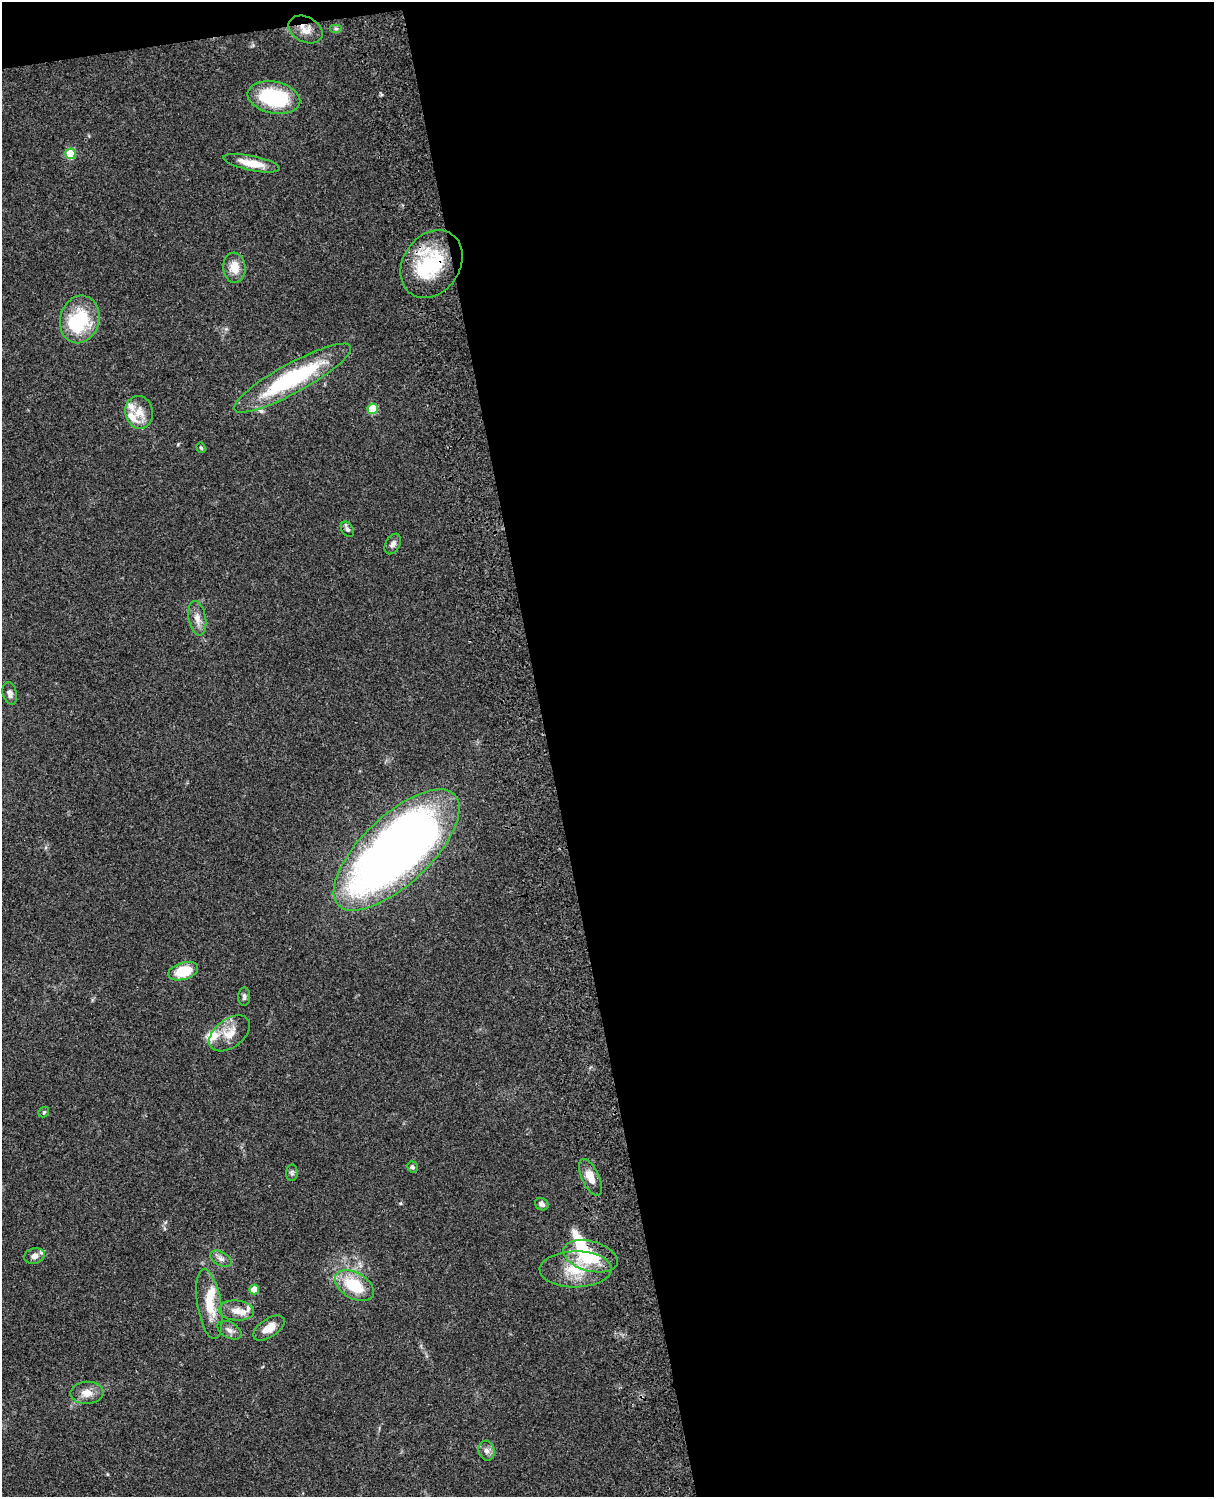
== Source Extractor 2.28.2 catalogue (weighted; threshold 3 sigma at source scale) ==
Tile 4 of 4 x 3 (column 4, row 1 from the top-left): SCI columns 3757-4968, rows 3268-4762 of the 5086 x 4926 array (HDU 1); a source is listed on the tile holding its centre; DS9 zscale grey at full resolution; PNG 1216 x 1499 px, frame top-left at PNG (2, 2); each listed source drawn as its Kron ellipse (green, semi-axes under 4 px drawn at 4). Shown black and unused: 56% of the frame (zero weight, under 3 of 4 exposures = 6% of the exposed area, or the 3 px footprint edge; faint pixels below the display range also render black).
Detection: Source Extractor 2.28.2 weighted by HDU 2 'WHT'; one run over the whole footprint, this tile lists its part. Background 0.0964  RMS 0.0063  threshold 0.0285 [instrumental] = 3 sigma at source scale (4.5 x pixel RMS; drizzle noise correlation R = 1.50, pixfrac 1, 0.05/0.05 arcsec/px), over >= 5 px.
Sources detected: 45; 2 inside a brighter object's white glare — neither listed nor drawn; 6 inside a brighter listed object's ellipse — not listed separately; the other 37 listed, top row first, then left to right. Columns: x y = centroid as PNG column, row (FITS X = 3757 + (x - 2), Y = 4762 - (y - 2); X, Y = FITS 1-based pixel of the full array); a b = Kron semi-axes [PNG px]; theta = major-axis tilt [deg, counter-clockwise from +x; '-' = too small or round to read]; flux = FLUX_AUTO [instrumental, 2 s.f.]
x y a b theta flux
336 29 6 4 0 1.1
306 30 18 12 -27 7
274 98 27 16 -11 46
70 154 5 5 - 26
252 163 29 7 -12 11
431 264 36 28 56 43
234 268 15 11 -85 9.4
80 319 24 19 75 38
292 378 66 14 29 67
373 409 5 5 - 22
139 412 16 14 -80 8.4
201 448 5 4 - 0.87
347 529 8 5 -55 1.7
393 544 11 7 60 2.6
197 618 17 8 -80 5.4
10 693 11 7 -76 2.9
397 850 80 34 43 580
183 971 15 8 16 18
244 997 9 6 89 1.8
230 1033 23 14 37 10
44 1112 6 4 47 0.87
412 1167 5 5 - 1.3
292 1173 8 6 88 1.4
590 1177 20 8 -65 8
542 1204 7 6 - 2.2
34 1256 10 7 15 3.8
590 1256 28 15 -15 34
221 1259 11 6 -29 2.8
575 1269 36 18 1 22
354 1286 21 13 -31 24
254 1289 5 5 - 8.3
209 1304 35 12 -81 16
236 1311 17 10 -6 7
269 1328 18 9 34 7.7
229 1330 13 7 -29 3.1
87 1393 16 11 2 6.7
487 1451 10 8 -75 3.1
Overlapping masked pixels (flux is a lower limit): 3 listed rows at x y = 306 30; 431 264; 590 1256